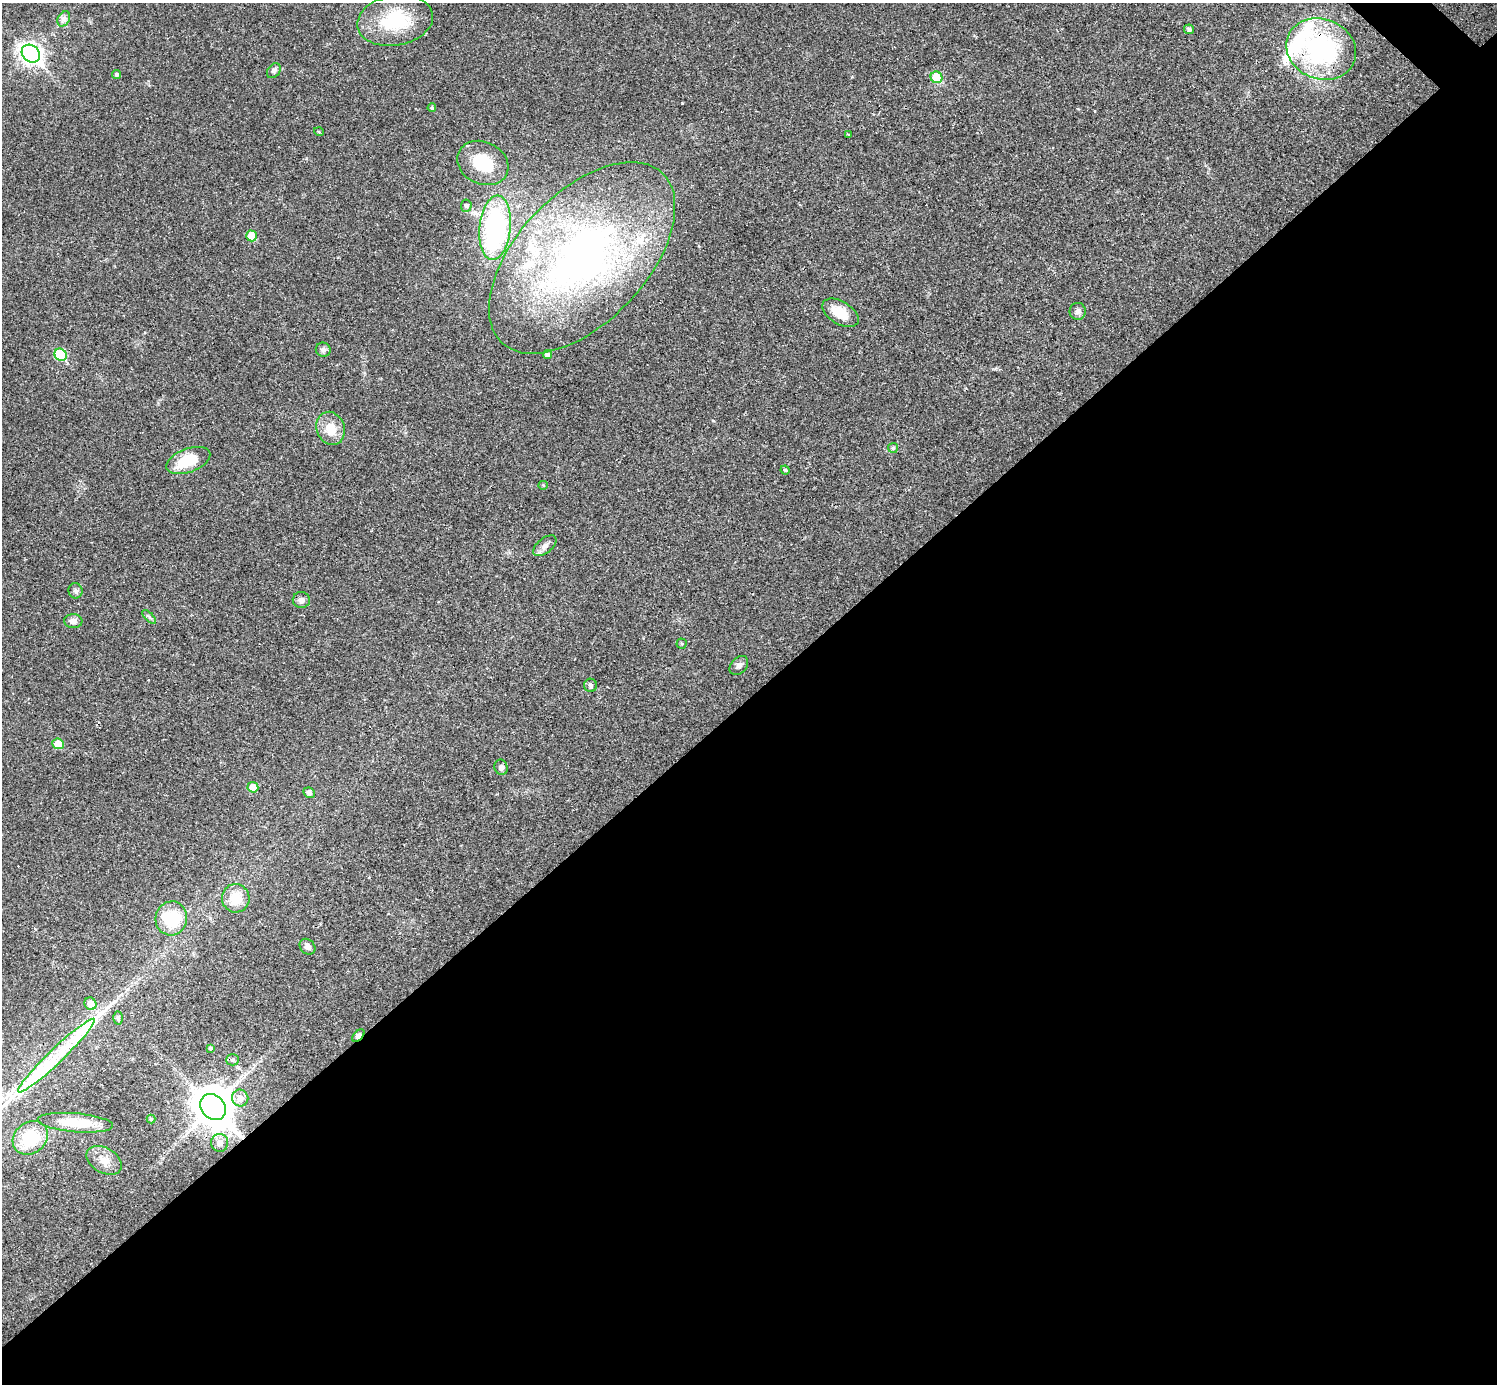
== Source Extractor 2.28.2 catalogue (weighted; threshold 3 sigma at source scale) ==
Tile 15 of 4 x 4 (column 3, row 4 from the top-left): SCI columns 2989-4483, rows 296-1677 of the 5977 x 5977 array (HDU 1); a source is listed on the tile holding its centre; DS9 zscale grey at full resolution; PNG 1499 x 1386 px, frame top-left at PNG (2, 3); each listed source drawn as its Kron ellipse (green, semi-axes under 4 px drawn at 4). Shown black and unused: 50% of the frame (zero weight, under 3 of 4 exposures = <1% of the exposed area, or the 3 px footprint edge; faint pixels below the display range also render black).
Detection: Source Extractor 2.28.2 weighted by HDU 2 'WHT'; one run over the whole footprint, this tile lists its part. Background 0.0189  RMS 0.0037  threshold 0.0165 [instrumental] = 3 sigma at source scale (4.5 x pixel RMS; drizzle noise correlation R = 1.50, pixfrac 1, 0.05/0.05 arcsec/px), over >= 5 px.
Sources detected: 67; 1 inside a brighter object's white glare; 5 cosmic-ray / hot-pixel residue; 2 long thin detections or spike segments (spike, bleed or trail) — neither listed nor drawn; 5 inside a brighter listed object's ellipse — not listed separately; the other 54 listed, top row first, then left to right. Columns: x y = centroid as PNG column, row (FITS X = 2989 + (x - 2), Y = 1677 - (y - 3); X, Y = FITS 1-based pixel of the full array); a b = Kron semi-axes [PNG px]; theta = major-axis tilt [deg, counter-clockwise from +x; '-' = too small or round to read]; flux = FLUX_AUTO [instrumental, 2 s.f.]
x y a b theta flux
64 19 8 5 61 1.3
395 20 38 25 10 21
1189 29 5 5 - 0.99
1321 49 36 30 -23 56
31 54 10 8 -44 190
274 71 8 6 53 1.1
117 75 4 4 - 0.7
937 77 6 5 - 12
432 108 4 4 - 0.75
319 132 5 3 - 0.28
848 134 3 2 - 0.35
483 163 26 21 -26 14
466 206 6 5 - 0.92
495 228 32 15 84 63
252 236 5 5 - 7.6
582 258 117 64 47 150
1078 311 8 8 - 1.4
840 313 20 11 -31 6.9
323 350 7 7 - 1.1
547 354 5 4 - 1.4
61 355 6 5 - 21
331 428 17 14 -71 6.7
893 448 5 5 - 0.49
188 460 23 12 20 11
785 470 4 4 - 0.44
543 485 4 4 - 0.42
545 546 14 7 39 1.8
75 591 7 7 - 1
301 600 8 8 - 1.5
149 617 9 3 -45 0.62
73 621 9 7 -1 1.7
682 644 5 5 - 0.51
739 665 11 7 47 1.6
590 685 7 6 - 0.85
58 744 6 5 - 6
501 767 7 6 - 1.4
253 787 5 5 - 4.5
309 793 6 5 - 1.3
236 898 14 14 - 7.3
171 918 17 16 - 14
308 947 9 7 -45 1.6
90 1004 6 6 - 3.7
118 1018 6 5 - 0.73
358 1036 7 4 45 4.5
211 1048 4 3 - 0.5
56 1056 52 7 44 9.1
232 1060 6 5 - 0.67
240 1098 8 8 - 2.7
213 1107 14 11 -47 1100
151 1119 4 4 - 0.58
75 1123 38 9 -5 13
30 1138 19 15 37 15
220 1143 9 8 - 2.5
104 1160 19 12 -29 4.1
Overlapping masked pixels (flux is a lower limit): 3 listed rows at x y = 1321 49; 358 1036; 213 1107
Unlisted compact peaks at least as high as the median listed source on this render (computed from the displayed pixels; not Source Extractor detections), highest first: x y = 713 421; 995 369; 1078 109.